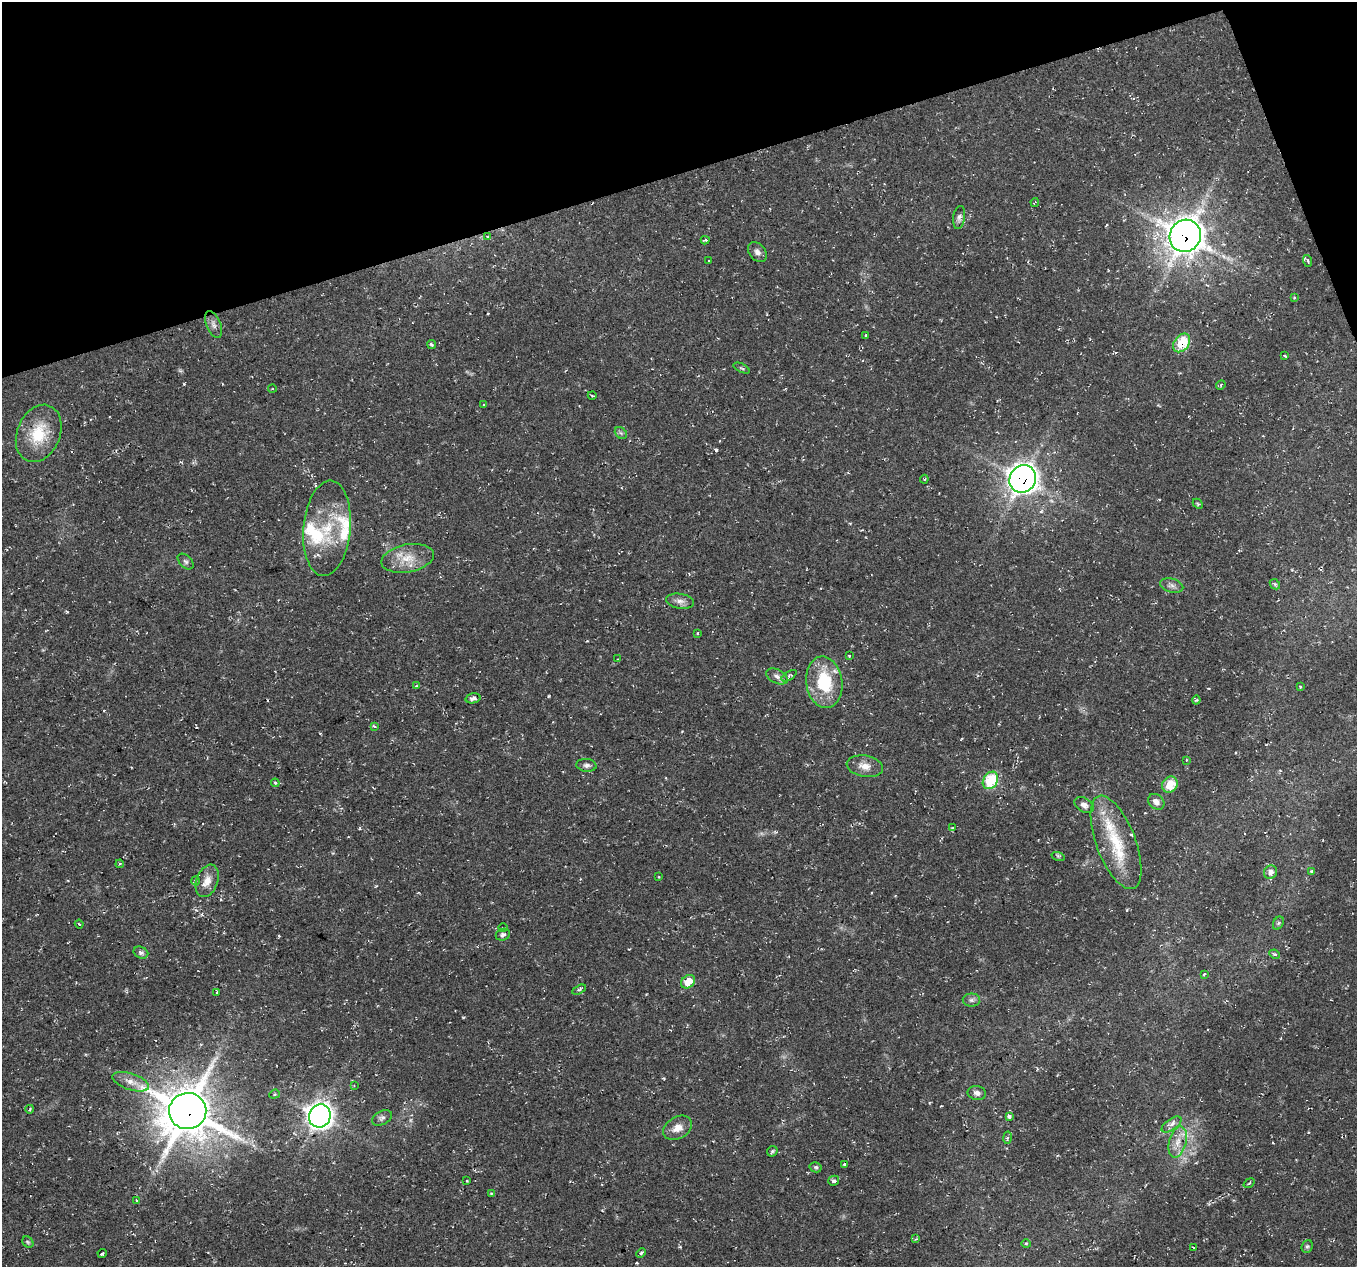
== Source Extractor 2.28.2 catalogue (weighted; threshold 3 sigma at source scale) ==
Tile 3 of 4 x 4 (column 3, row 1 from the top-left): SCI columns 2709-4063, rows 3863-5127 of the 5424 x 5249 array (HDU 1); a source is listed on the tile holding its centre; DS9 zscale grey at full resolution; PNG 1359 x 1269 px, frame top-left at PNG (2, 2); each listed source drawn as its Kron ellipse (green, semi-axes under 4 px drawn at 4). Shown black and unused: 15% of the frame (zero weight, under 2 of 3 exposures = <1% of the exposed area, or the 3 px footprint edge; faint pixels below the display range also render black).
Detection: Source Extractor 2.28.2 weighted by HDU 2 'WHT'; one run over the whole footprint, this tile lists its part. Background 0.0355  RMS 0.004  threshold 0.0181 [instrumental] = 3 sigma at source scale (4.5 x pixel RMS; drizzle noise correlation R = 1.50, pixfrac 1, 0.0396/0.0396 arcsec/px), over >= 5 px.
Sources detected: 107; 1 too faint to see at this stretch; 1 inside a brighter object's white glare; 4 cosmic-ray / hot-pixel residue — neither listed nor drawn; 4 inside a brighter listed object's ellipse — not listed separately; the other 97 listed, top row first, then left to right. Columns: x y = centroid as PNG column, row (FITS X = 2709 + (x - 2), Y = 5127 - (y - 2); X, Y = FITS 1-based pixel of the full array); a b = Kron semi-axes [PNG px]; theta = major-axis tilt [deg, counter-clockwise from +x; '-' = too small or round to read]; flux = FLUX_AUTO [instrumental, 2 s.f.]
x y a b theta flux
1035 202 4 2 - 0.39
959 218 11 6 82 1.5
487 236 4 2 - 0.31
1185 236 16 15 - 520
705 240 4 2 - 0.52
757 252 11 8 -52 1.9
709 261 3 2 - 0.23
1308 261 6 3 -71 0.68
1294 298 3 3 - 0.43
213 324 14 7 -67 2.1
866 336 3 3 - 1.7
1182 343 10 7 53 12
431 344 5 4 - 0.77
1285 356 4 2 - 0.5
742 368 9 3 -27 0.6
1221 385 5 4 - 0.56
272 389 4 3 - 0.37
592 396 4 3 - 0.35
484 405 4 3 - 0.35
39 433 30 21 67 15
621 433 7 5 -45 0.84
924 479 4 4 - 0.49
1023 479 14 12 60 300
1198 504 6 4 -43 0.57
327 528 48 23 85 20
408 558 26 14 11 8.3
186 562 9 6 -44 0.99
1275 584 6 4 -44 0.56
1172 586 12 6 -16 1.6
680 601 14 7 -9 2.2
697 633 3 2 - 0.35
849 656 3 3 - 0.69
617 659 3 2 - 0.36
777 676 11 7 -27 1.8
789 676 8 3 32 0.69
824 682 26 18 -82 20
416 686 4 3 - 0.65
1300 687 3 3 - 0.47
473 698 7 5 13 1.3
1196 700 4 3 - 0.51
374 726 3 3 - 0.93
1186 760 3 3 - 0.4
586 765 10 6 -5 1.4
865 766 18 10 -10 4.1
990 780 9 7 58 18
275 783 4 4 - 0.51
1170 785 8 7 - 8.8
1156 802 9 7 -39 2.3
1084 805 10 7 -31 2
952 828 4 2 - 0.36
1116 842 49 19 -69 22
1058 856 6 4 -17 0.55
120 864 4 3 - 0.49
1311 871 3 3 - 0.46
1270 872 7 6 - 2
659 877 3 2 - 0.31
196 881 4 3 - 0.52
207 881 17 10 70 4.6
1278 923 7 5 61 0.74
79 924 4 3 - 0.41
503 928 5 3 - 0.34
503 935 7 5 18 1.3
141 952 7 5 -23 1.2
1275 954 5 4 - 0.86
1204 974 4 3 - 0.61
688 982 7 6 - 7.8
579 990 7 3 27 0.72
217 992 3 2 - 0.87
971 1000 9 6 0 1.3
131 1082 19 8 -18 4.1
354 1086 4 2 - 0.4
977 1093 9 7 -12 1.8
274 1094 5 4 - 0.54
30 1109 4 2 - 0.34
188 1111 18 18 - 1500
320 1116 12 10 65 260
1009 1116 4 3 - 1.4
382 1118 11 7 28 1.4
1172 1124 11 5 35 1.9
678 1128 15 11 31 4.2
1008 1138 6 3 81 0.66
1178 1142 16 8 75 4.3
772 1151 6 4 46 0.67
845 1164 3 3 - 0.67
816 1167 6 5 - 0.72
467 1181 3 2 - 0.45
834 1181 5 5 - 1.1
1249 1183 6 3 37 0.5
491 1193 4 3 - 0.49
137 1200 3 3 - 0.6
916 1239 4 3 - 0.68
28 1242 6 5 - 0.61
1026 1244 4 4 - 0.58
1307 1246 6 5 - 0.76
1194 1248 3 2 - 0.54
102 1253 4 3 - 3.7
641 1253 5 4 - 0.88
Overlapping masked pixels (flux is a lower limit): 4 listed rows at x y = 1185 236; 1182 343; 1023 479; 188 1111
Unlisted compact peaks at least as high as the median listed source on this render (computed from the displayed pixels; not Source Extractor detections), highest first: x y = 716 450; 549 696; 184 384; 67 612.